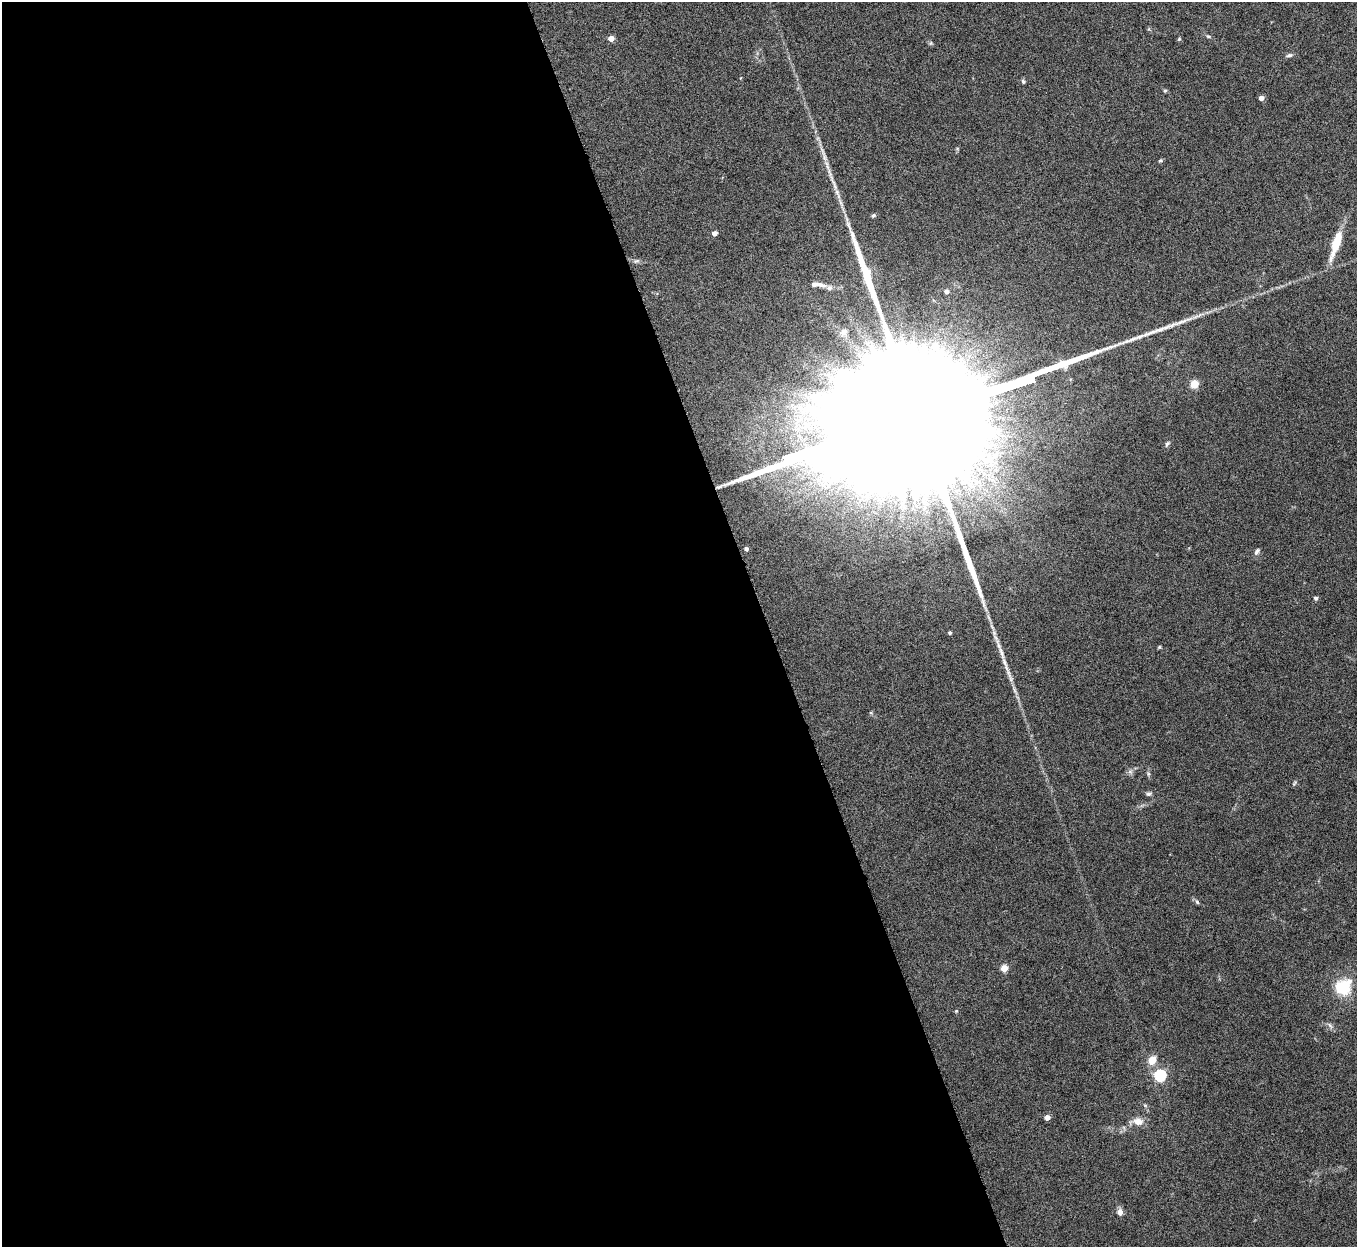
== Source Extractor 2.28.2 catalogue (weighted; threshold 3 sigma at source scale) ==
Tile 9 of 4 x 4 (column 1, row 3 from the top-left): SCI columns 2-1356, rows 1396-2640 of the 5424 x 5404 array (HDU 1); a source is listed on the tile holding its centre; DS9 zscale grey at full resolution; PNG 1359 x 1249 px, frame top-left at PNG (2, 2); no overlay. Shown black and unused: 56% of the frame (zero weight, under 5 of 10 exposures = <1% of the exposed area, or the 3 px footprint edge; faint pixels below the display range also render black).
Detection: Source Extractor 2.28.2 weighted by HDU 2 'WHT'; one run over the whole footprint, this tile lists its part. Background 0.161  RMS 0.0059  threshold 0.0241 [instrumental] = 3 sigma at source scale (4.09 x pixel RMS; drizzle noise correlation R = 1.36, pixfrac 0.8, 0.05/0.05 arcsec/px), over >= 5 px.
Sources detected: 43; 1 inside a brighter object's white glare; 1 long thin detection or spike segment (spike, bleed or trail) — not listed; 2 inside a brighter listed object's ellipse — not listed separately; the other 39 listed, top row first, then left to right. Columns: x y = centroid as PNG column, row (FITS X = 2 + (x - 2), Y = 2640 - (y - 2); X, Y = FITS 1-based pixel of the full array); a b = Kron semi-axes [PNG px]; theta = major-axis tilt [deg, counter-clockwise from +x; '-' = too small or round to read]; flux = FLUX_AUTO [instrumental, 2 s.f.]
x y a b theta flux
1208 36 7 4 -28 0.88
611 38 4 4 - 5.6
1179 39 6 4 45 0.58
1289 55 9 5 9 1.3
1023 81 6 4 -67 0.86
1165 91 6 4 1 0.67
1261 98 4 4 - 3.4
1161 160 6 4 7 0.73
833 183 31 4 -67 5.7
873 215 6 4 36 0.94
849 226 17 4 -66 2.9
714 233 4 4 - 3.6
1336 243 37 9 71 14
637 261 9 3 5 1.1
820 284 16 6 -18 3
946 292 5 4 - 1.8
844 332 9 8 - 2.4
1194 384 8 7 - 6.2
919 415 174 24 18 160000
1167 444 8 4 56 1.1
995 455 9 8 - 3.8
746 549 4 3 - 1.6
1257 551 8 5 55 1.5
1316 598 5 4 - 1
950 633 4 3 - 1.1
1159 647 4 4 - 0.63
1005 664 32 5 -69 6.9
871 713 6 4 0 0.59
1148 774 6 4 72 0.8
1149 794 8 5 10 1.2
1197 902 7 4 -46 0.94
1004 968 5 4 - 11
1343 987 23 20 38 18
956 1011 4 3 - 0.51
1152 1060 9 7 52 7.2
1160 1075 5 5 - 68
1047 1117 4 4 - 4.7
1138 1121 12 9 -13 4.9
1120 1212 8 6 -71 2.9
Overlapping masked pixels (flux is a lower limit): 1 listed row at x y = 919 415